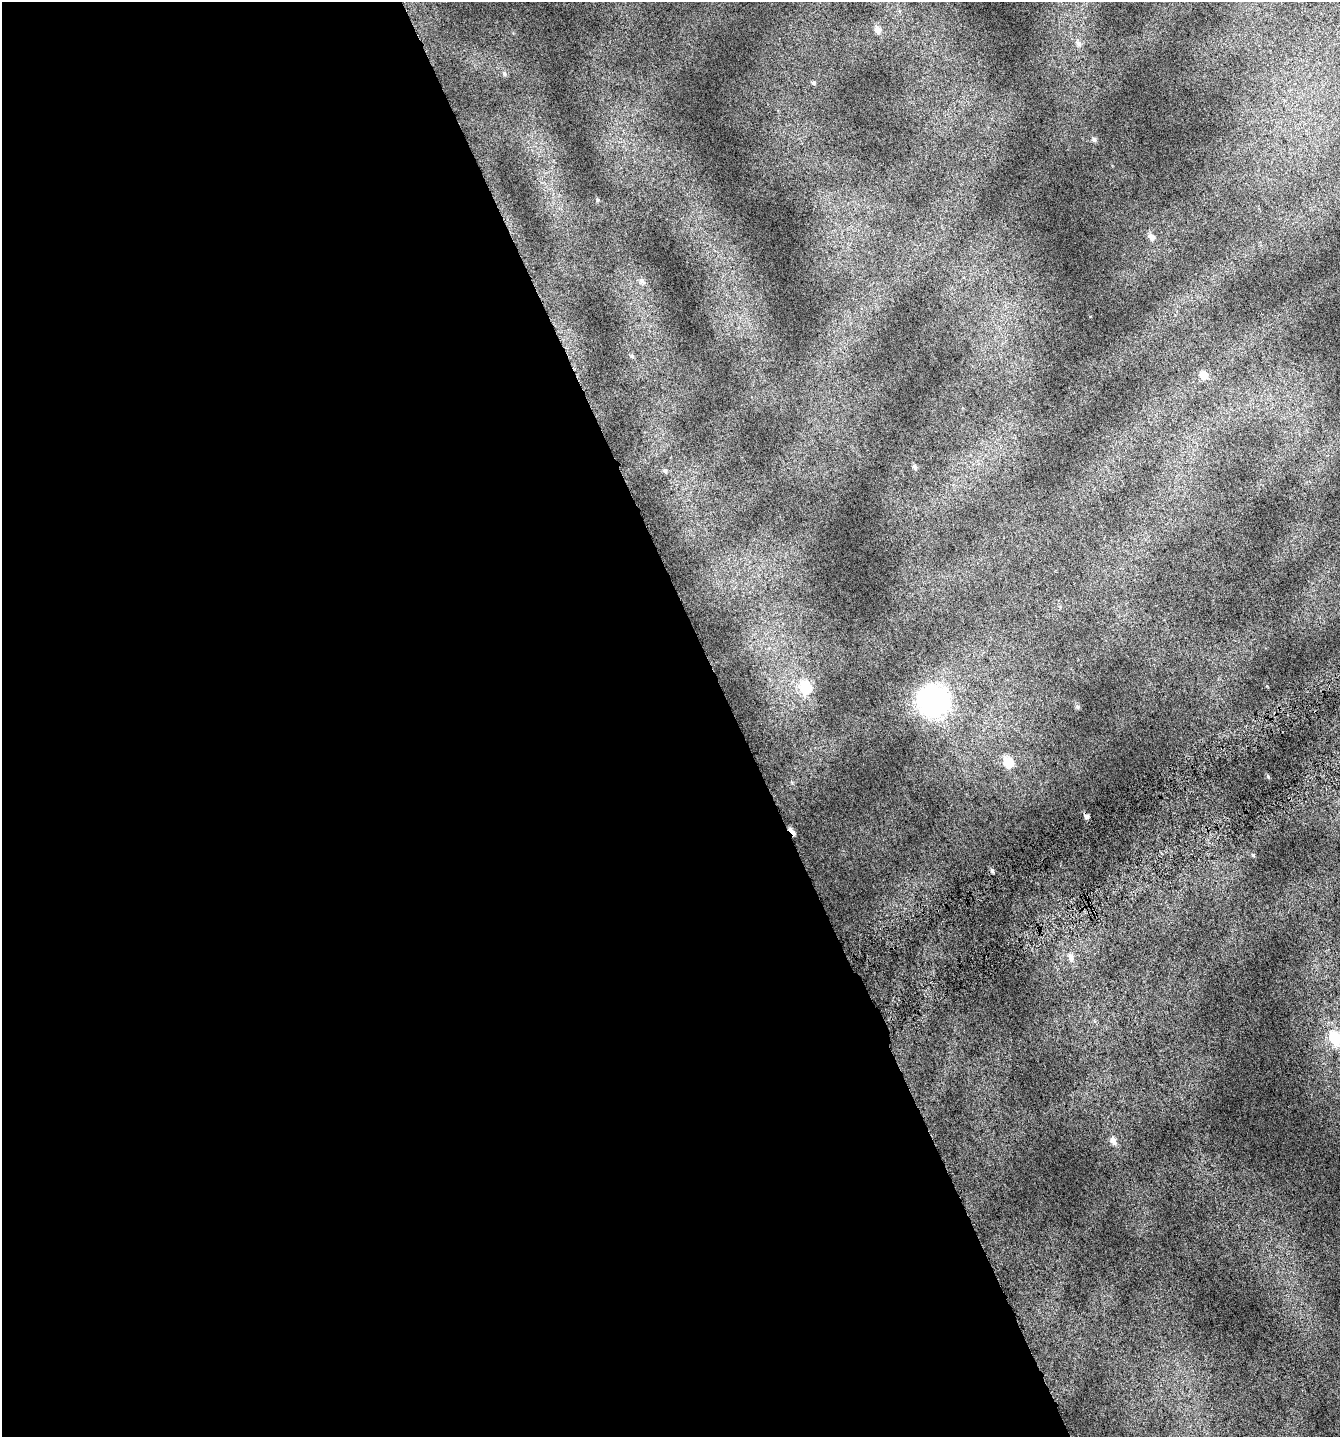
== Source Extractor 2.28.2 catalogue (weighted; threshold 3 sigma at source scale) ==
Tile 9 of 4 x 4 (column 1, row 3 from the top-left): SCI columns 216-1553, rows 1485-2919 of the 5741 x 5854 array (HDU 1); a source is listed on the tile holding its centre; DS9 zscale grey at full resolution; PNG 1342 x 1439 px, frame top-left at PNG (2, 2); no overlay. Shown black and unused: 55% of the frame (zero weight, under 4 of 7 exposures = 2% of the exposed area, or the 3 px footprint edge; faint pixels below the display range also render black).
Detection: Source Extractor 2.28.2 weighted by HDU 2 'WHT'; one run over the whole footprint, this tile lists its part. Background 0.073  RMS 0.047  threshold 0.192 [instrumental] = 3 sigma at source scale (4.09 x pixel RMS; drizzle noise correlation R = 1.36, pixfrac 0.8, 0.0396/0.0396 arcsec/px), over >= 5 px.
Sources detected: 25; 1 inside a brighter object's white glare — not listed; the other 24 listed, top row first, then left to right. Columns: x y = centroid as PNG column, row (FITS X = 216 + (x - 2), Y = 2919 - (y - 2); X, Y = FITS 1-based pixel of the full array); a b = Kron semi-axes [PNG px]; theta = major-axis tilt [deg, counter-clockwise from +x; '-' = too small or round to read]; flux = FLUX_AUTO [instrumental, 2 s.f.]
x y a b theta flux
878 29 8 7 - 22
1079 43 7 7 - 17
504 74 6 5 - 7.8
814 83 5 5 - 6.6
1094 139 7 6 - 11
597 200 5 3 - 4.5
1151 237 8 6 -65 24
642 281 7 7 - 14
632 356 6 5 - 7.9
1203 375 8 7 - 43
914 467 6 5 - 9.5
665 471 7 6 - 8.7
806 688 8 7 - 260
934 698 9 8 - 2300
1078 707 6 5 - 7.1
1008 762 7 6 - 160
1268 777 5 4 - 5
1086 816 6 5 - 12
792 831 12 3 -49 25
1253 855 5 4 - 5
992 871 5 4 - 7
1071 957 10 7 -71 21
1335 1038 8 7 - 260
1113 1141 9 6 -65 25
Overlapping masked pixels (flux is a lower limit): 1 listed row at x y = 792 831
Isophote crosses this tile's border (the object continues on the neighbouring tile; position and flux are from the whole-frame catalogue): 1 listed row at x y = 1335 1038